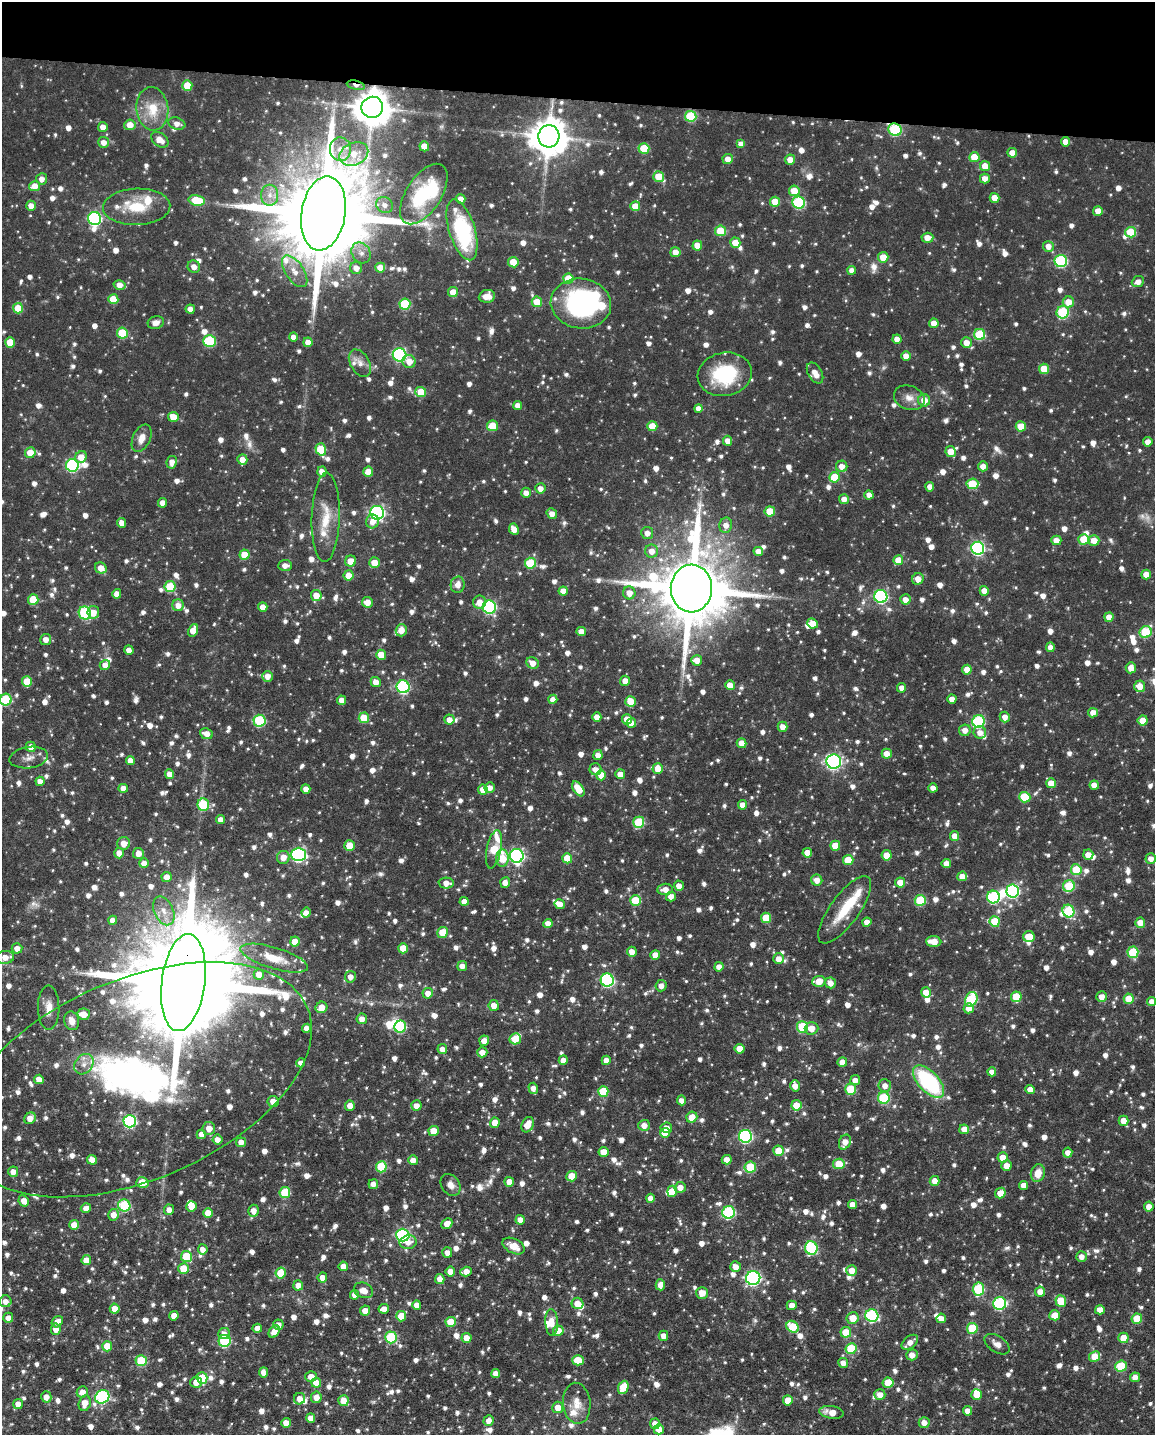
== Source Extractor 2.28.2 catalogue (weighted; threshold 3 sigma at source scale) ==
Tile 2 of 4 x 3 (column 2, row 1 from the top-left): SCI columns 1155-2307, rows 3088-4520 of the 4615 x 4632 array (HDU 1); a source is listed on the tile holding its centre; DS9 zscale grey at full resolution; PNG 1157 x 1437 px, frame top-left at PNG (2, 2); each listed source drawn as its Kron ellipse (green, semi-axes under 4 px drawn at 4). Shown black and unused: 7% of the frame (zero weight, under 6 of 12 exposures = <1% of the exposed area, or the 3 px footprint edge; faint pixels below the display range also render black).
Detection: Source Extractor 2.28.2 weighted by HDU 2 'WHT'; one run over the whole footprint, this tile lists its part. Background 0.0696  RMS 0.0044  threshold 0.0179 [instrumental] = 3 sigma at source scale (4.09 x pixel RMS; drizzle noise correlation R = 1.36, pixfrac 0.8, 0.05/0.05 arcsec/px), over >= 5 px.
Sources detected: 1629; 4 too faint to see at this stretch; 6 inside a brighter object's white glare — neither listed nor drawn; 40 inside a brighter listed object's ellipse — not listed separately; of the other 1579, all 500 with FLUX_AUTO >= 3.16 (the completeness limit of this list) listed and drawn (1079 fainter detections not listed), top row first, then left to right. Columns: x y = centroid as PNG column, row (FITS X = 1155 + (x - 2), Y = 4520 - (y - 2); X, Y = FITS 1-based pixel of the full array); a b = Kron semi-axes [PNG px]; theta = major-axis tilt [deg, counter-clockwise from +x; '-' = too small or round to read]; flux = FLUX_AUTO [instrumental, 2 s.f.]
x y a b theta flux
187 85 5 5 - 9.7
356 85 9 4 -13 3.4
372 107 11 10 - 1100
152 109 22 16 -83 12
691 116 6 5 - 27
177 124 9 6 -18 3.2
130 125 5 5 - 5.3
103 127 5 5 - 3.8
895 130 7 6 - 38
549 136 11 10 - 1200
160 140 10 6 -37 5
104 142 5 5 - 3.5
1065 142 5 4 - 3.8
741 144 4 4 - 3.2
424 146 5 5 - 7
644 148 5 5 - 16
340 149 12 10 -86 4.9
1012 153 5 5 - 5.7
354 154 15 11 24 7.7
974 157 5 5 - 9
728 159 5 5 - 3.8
790 159 5 5 - 4.2
985 166 5 5 - 6
659 176 5 5 - 11
985 178 5 5 - 3.9
42 179 5 5 - 3.2
34 186 5 5 - 5.9
794 191 5 5 - 8.2
424 194 34 17 57 33
270 195 10 8 90 3.4
994 198 5 5 - 5.1
461 199 5 5 - 3.7
197 200 8 5 -12 17
775 202 5 5 - 8.5
799 202 6 6 - 45
385 205 8 7 - 3.2
31 206 5 5 - 3.7
635 206 5 5 - 7.2
137 207 34 18 2 16
1098 211 5 5 - 4.6
323 213 37 22 81 12000
95 218 6 6 - 70
462 230 31 13 -73 50
721 231 5 5 - 16
1131 232 5 5 - 18
927 238 6 5 - 4.6
735 243 5 5 - 6.8
697 245 5 5 - 5.3
1048 246 5 5 - 3.8
675 252 5 5 - 4.2
361 253 11 9 -56 3.4
883 257 5 5 - 8
1061 261 6 6 - 48
513 262 5 5 - 9
194 267 6 6 - 3.4
356 268 6 6 - 3.8
380 268 5 5 - 6.8
852 270 4 4 - 3.2
295 271 18 9 -55 5.5
568 279 5 5 - 12
1138 282 6 5 - 3.2
120 285 6 4 -15 4.3
453 292 5 5 - 5.6
487 296 8 6 7 4.7
113 299 5 5 - 10
537 302 5 5 - 8.5
1068 302 6 5 - 6.6
581 303 30 25 -9 81
405 304 5 5 - 23
18 308 5 5 - 11
190 309 4 4 - 3.7
1063 312 6 6 - 36
156 323 8 6 15 3.3
934 323 5 4 - 4.5
122 333 5 5 - 19
980 334 5 5 - 25
293 337 4 4 - 3.2
897 339 4 4 - 3.5
210 341 6 6 - 32
10 342 5 5 - 10
308 342 5 4 - 3.9
966 343 5 5 - 5.1
399 355 7 6 - 76
906 356 5 4 - 3.8
409 361 6 6 - 4.8
360 363 15 9 -58 3.6
1044 369 5 5 - 11
815 373 11 7 -60 3.8
725 374 27 21 11 31
421 392 5 5 - 10
909 398 16 12 -21 4.3
924 400 6 6 - 5.5
518 406 4 4 - 4.1
699 408 4 4 - 3.5
173 417 5 5 - 6.9
492 426 5 5 - 11
652 426 5 5 - 9
1021 426 5 5 - 8.9
142 438 14 8 66 4.5
727 441 5 4 - 3.9
1148 442 4 4 - 4.2
321 449 6 5 - 19
951 452 5 5 - 7.2
30 453 5 5 - 6.8
81 457 6 5 - 5.9
242 459 5 5 - 3.7
172 462 6 5 - 3.3
72 465 6 6 - 58
842 466 6 5 - 4
983 466 5 5 - 3.6
322 472 5 4 - 3.7
368 472 5 5 - 5.8
835 477 5 5 - 13
972 484 6 5 - 15
930 487 5 4 - 3.7
540 488 5 5 - 3.4
526 493 5 5 - 3.6
869 495 4 4 - 3.3
844 499 5 5 - 3.6
163 503 5 4 - 3.8
770 511 5 5 - 11
377 513 7 7 - 97
552 514 6 4 -51 3.5
326 517 44 14 88 13
372 521 7 6 - 3.8
122 523 5 4 - 3.5
726 525 7 6 - 3.8
514 529 6 5 - 4.8
647 533 6 6 - 3.2
1084 539 5 5 - 11
1056 540 5 5 - 4.1
1094 540 5 5 - 5.8
978 548 6 6 - 77
652 551 6 6 - 4.5
758 551 5 4 - 4
244 555 5 5 - 8.4
898 560 5 5 - 7.2
351 561 5 5 - 5.6
374 563 5 5 - 7.5
530 563 5 5 - 19
285 565 7 5 3 3.2
101 568 6 5 - 4.8
1146 574 5 5 - 5.4
349 575 5 5 - 5.9
918 579 6 5 - 4.7
458 585 8 7 - 3.4
170 587 5 5 - 21
691 589 24 20 88 5300
563 591 4 4 - 4.4
984 591 5 4 - 3.8
629 593 6 6 - 4.8
117 594 5 4 - 3.5
316 595 5 5 - 5.4
881 596 6 6 - 68
33 599 5 5 - 13
905 599 5 5 - 3.5
367 602 5 5 - 4.9
479 602 6 6 - 4.5
178 605 6 5 - 3.9
263 607 4 4 - 3.9
489 607 6 6 - 66
93 612 6 6 - 5.4
85 613 6 6 - 42
1109 617 5 4 - 4.1
812 623 5 5 - 5.4
193 630 7 4 65 5.4
401 630 6 5 - 4
581 631 5 4 - 3.5
1146 632 6 5 - 26
46 639 5 5 - 3.5
1050 647 5 4 - 3.2
129 650 4 4 - 3.3
381 655 5 5 - 7.2
697 660 5 5 - 5.1
533 663 6 5 - 4.1
105 665 5 5 - 3.4
1131 668 5 5 - 4.2
967 670 5 4 - 5
267 676 5 5 - 3.4
27 681 5 5 - 10
625 681 5 5 - 3.9
376 682 5 5 - 4.3
730 685 5 4 - 5.2
1140 686 6 5 - 5.5
403 687 6 6 - 58
902 688 5 4 - 3.4
553 699 4 4 - 3.6
952 699 4 4 - 3.6
6 700 6 5 - 28
342 700 5 4 - 3.9
631 702 5 5 - 11
1093 713 5 4 - 4
597 717 5 4 - 3.9
1005 717 5 5 - 3.7
364 718 5 5 - 12
627 719 5 5 - 5.1
449 720 5 5 - 3.8
1143 720 5 5 - 6.5
259 721 6 6 - 40
978 721 6 6 - 46
631 723 5 4 - 4.4
783 727 5 5 - 3.8
965 730 6 5 - 3.9
980 732 6 6 - 3.3
206 734 6 5 - 4.3
741 743 5 4 - 5.1
31 747 5 5 - 3.9
887 754 5 5 - 4.4
598 755 5 4 - 3.2
29 758 19 10 8 3.6
130 760 4 4 - 3.9
834 761 7 7 - 100
658 768 5 5 - 6.8
595 769 6 6 - 3.4
169 774 5 4 - 4.3
620 774 5 5 - 4.1
601 775 5 5 - 6.3
40 781 4 4 - 3.2
1051 783 5 5 - 6.7
1094 785 4 4 - 4.1
123 788 5 4 - 4
490 788 5 5 - 3.4
933 788 4 4 - 3.5
306 789 5 4 - 3.7
578 789 8 5 -56 9
483 790 5 5 - 4.3
1025 797 6 5 - 16
203 805 6 6 - 25
742 805 4 4 - 3.4
221 820 4 4 - 3.9
639 822 6 5 - 25
955 836 5 4 - 4.3
124 843 6 6 - 4.5
349 846 5 5 - 9.4
835 846 5 5 - 8.4
494 849 19 7 78 17
119 853 5 5 - 3.6
138 853 5 5 - 4
807 853 5 5 - 5.5
298 854 7 6 - 85
887 855 5 5 - 6.7
1088 855 5 5 - 4.1
517 856 7 7 - 110
283 857 6 6 - 4.9
502 858 8 6 86 11
567 858 5 5 - 8.6
1151 859 5 5 - 3.4
848 860 5 5 - 12
144 863 5 4 - 3.9
946 863 4 4 - 3.8
1076 870 5 5 - 15
962 876 5 4 - 4.3
167 877 5 5 - 3.8
817 880 5 5 - 4
505 882 5 5 - 3.7
900 882 5 5 - 5.7
446 883 7 5 -1 3.7
679 886 5 5 - 3.4
1069 886 6 5 - 24
665 889 7 5 6 4.3
1013 891 6 6 - 70
671 897 5 4 - 3.9
993 897 6 6 - 56
635 900 5 5 - 13
920 900 5 5 - 24
464 901 4 4 - 3.6
560 904 5 5 - 4.5
845 910 40 14 54 16
164 911 15 9 -65 5.2
1068 911 6 6 - 34
306 913 5 4 - 3.3
766 918 5 5 - 13
113 920 4 4 - 3.6
995 921 5 5 - 13
867 922 4 4 - 3.7
548 923 4 4 - 3.8
1140 923 5 5 - 4.7
443 932 6 5 - 11
1029 937 6 5 - 11
295 942 5 5 - 7.2
934 942 7 5 -4 6.1
17 948 5 5 - 3.8
403 948 5 5 - 7.3
632 952 5 4 - 4.4
1133 952 6 5 - 21
655 955 5 5 - 4.5
5 957 9 6 8 4.4
274 958 35 10 -17 9.9
779 959 5 5 - 4.5
462 966 5 5 - 3.8
719 967 5 4 - 3.6
259 974 5 5 - 4.2
350 977 6 5 - 3.7
607 980 6 6 - 66
819 981 6 5 - 6.4
183 982 49 21 83 18000
830 983 5 5 - 3.7
661 986 5 5 - 3.4
926 992 5 5 - 5.3
428 993 5 5 - 3.5
1016 997 5 5 - 16
1102 997 5 5 - 4
971 999 7 6 - 38
1129 999 5 5 - 10
1152 1001 4 4 - 3.2
494 1005 5 5 - 4.3
321 1007 6 5 - 6.6
49 1008 22 10 -90 5.9
969 1008 5 5 - 3.9
84 1014 6 5 - 5.5
362 1019 5 5 - 3.7
72 1021 9 7 -74 4.2
400 1027 6 5 - 32
802 1027 5 5 - 23
307 1028 4 4 - 3.8
811 1028 7 6 - 4.6
515 1039 6 5 - 9.9
484 1041 5 5 - 3.9
442 1049 5 5 - 3.7
740 1049 5 5 - 6.9
482 1052 5 5 - 3.9
563 1060 4 4 - 4.1
606 1060 4 4 - 4
842 1062 5 4 - 4.1
301 1063 4 4 - 3.3
84 1064 11 8 53 3.5
992 1072 4 4 - 3.2
39 1079 5 4 - 3.7
136 1080 186 100 23 270
855 1080 5 5 - 3.4
929 1082 20 10 -46 54
795 1086 6 5 - 3.9
885 1086 6 6 - 3.6
533 1088 6 4 -74 3.3
851 1089 5 5 - 17
1030 1089 5 4 - 3.9
603 1091 5 5 - 12
884 1098 6 6 - 33
681 1100 5 4 - 3.2
273 1101 5 5 - 5
796 1105 5 5 - 8.2
350 1106 5 5 - 3.9
416 1106 5 5 - 4
692 1117 6 5 - 6.4
30 1118 6 5 - 4.5
130 1121 6 6 - 66
1124 1121 5 5 - 5.9
495 1123 5 5 - 5.6
528 1125 8 6 65 6.9
644 1125 5 5 - 3.9
209 1128 6 6 - 4.3
666 1128 6 5 - 3.5
964 1129 5 5 - 4.3
434 1131 5 5 - 8
665 1133 5 5 - 6.1
201 1134 5 4 - 3.9
745 1136 6 6 - 67
217 1140 5 5 - 3.8
241 1142 5 5 - 3.6
845 1142 8 5 66 4.3
779 1151 5 5 - 9.2
603 1152 5 5 - 6.3
1068 1153 5 4 - 3.8
1003 1157 5 5 - 5.8
92 1160 5 4 - 4.8
413 1160 5 5 - 4.1
727 1160 5 4 - 4.1
839 1164 6 5 - 11
1006 1166 5 5 - 4.5
381 1167 5 5 - 20
750 1167 6 5 - 23
13 1172 5 5 - 3.8
1038 1173 9 7 74 6.1
571 1176 5 5 - 8.8
935 1181 5 5 - 4.4
509 1182 5 5 - 5.8
142 1183 6 5 - 11
373 1184 5 4 - 3.4
451 1185 11 9 -53 3.3
1023 1185 4 4 - 3.6
680 1187 5 5 - 4
672 1191 5 4 - 6.7
285 1193 5 5 - 19
1000 1193 5 5 - 5
650 1198 4 4 - 3.3
24 1201 6 5 - 3.9
124 1205 6 6 - 34
852 1205 4 4 - 3.8
192 1206 5 5 - 5.4
1149 1207 5 4 - 3.7
86 1208 5 4 - 3.6
169 1210 5 5 - 3.4
253 1211 6 5 - 3.8
729 1212 6 6 - 51
208 1213 5 5 - 6
114 1215 6 5 - 3.9
520 1220 5 4 - 4.1
447 1224 6 5 - 4.1
74 1225 5 5 - 4.9
403 1235 6 6 - 78
408 1242 8 7 - 3.7
514 1246 12 7 -27 6.4
811 1248 7 6 - 46
203 1249 5 5 - 3.3
447 1252 5 5 - 3.5
186 1257 6 5 - 17
1081 1257 5 5 - 3.4
86 1260 5 5 - 6.2
343 1266 5 4 - 3.7
736 1267 5 5 - 4
184 1269 5 5 - 11
852 1270 5 5 - 5
466 1271 6 4 18 4.2
450 1272 5 4 - 4.7
281 1273 5 5 - 11
322 1277 5 5 - 4.1
753 1278 7 7 - 93
440 1279 5 4 - 3.3
298 1285 5 5 - 4
660 1285 5 4 - 3.6
978 1289 6 5 - 36
364 1290 10 7 -23 4.5
1040 1292 5 5 - 3.7
702 1293 6 6 - 5.5
355 1295 5 4 - 3.7
5 1301 6 6 - 3.3
1061 1301 6 5 - 12
577 1303 6 5 - 5.8
1000 1303 6 6 - 54
417 1305 5 4 - 3.6
792 1305 5 5 - 4
115 1309 5 5 - 5.7
384 1309 5 4 - 4.1
1100 1310 5 4 - 4.6
365 1311 5 5 - 4.7
1055 1315 5 5 - 6.7
174 1316 5 4 - 4.4
401 1316 5 5 - 9.3
872 1316 6 6 - 52
8 1318 5 5 - 3.5
853 1318 6 6 - 6.9
941 1318 5 4 - 4.3
1137 1319 5 5 - 12
57 1322 6 5 - 4.4
451 1322 5 5 - 9.7
552 1322 13 6 -87 4.9
278 1325 5 5 - 3.6
793 1327 7 5 -39 18
257 1328 5 4 - 4
972 1328 5 5 - 18
56 1329 6 5 - 3.7
274 1331 7 5 54 4.4
558 1331 5 5 - 5.9
846 1332 5 5 - 10
224 1333 6 5 - 3.2
663 1336 5 4 - 3.6
391 1337 6 5 - 33
466 1338 5 5 - 5.3
1123 1338 5 5 - 7.8
225 1341 6 6 - 39
910 1342 9 6 39 3.6
997 1344 14 8 -34 3.5
107 1346 5 5 - 9.3
851 1349 5 5 - 18
912 1355 6 5 - 4.1
1095 1357 5 5 - 9.2
578 1360 6 5 - 9.7
141 1361 5 5 - 19
843 1363 5 5 - 3.8
1121 1366 6 5 - 20
264 1372 5 4 - 3.9
496 1373 4 4 - 3.5
311 1377 5 5 - 4.5
1135 1377 5 4 - 3.7
202 1378 6 5 - 17
196 1382 6 6 - 4.2
316 1383 5 5 - 6.8
888 1383 5 5 - 11
623 1387 7 5 66 8.9
82 1392 6 5 - 4
977 1394 5 5 - 6.7
880 1395 6 5 - 4.1
46 1397 5 5 - 3.7
102 1397 7 6 - 60
316 1397 6 5 - 4
299 1399 6 5 - 3.7
788 1400 5 5 - 7.3
343 1401 5 5 - 6.2
85 1403 8 6 76 5.3
577 1403 20 13 -85 6.2
18 1404 5 5 - 3.9
558 1407 6 5 - 5.1
967 1411 5 4 - 3.8
832 1412 12 6 -8 5.8
311 1418 5 4 - 3.8
489 1421 5 5 - 3.9
286 1423 5 5 - 5.1
924 1423 5 5 - 3.4
655 1424 5 5 - 4.3
659 1429 5 5 - 5.8
Overlapping masked pixels (flux is a lower limit): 5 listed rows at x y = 356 85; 372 107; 895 130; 183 982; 136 1080
Isophote crosses this tile's border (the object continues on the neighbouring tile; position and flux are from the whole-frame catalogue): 2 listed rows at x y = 6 700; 136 1080